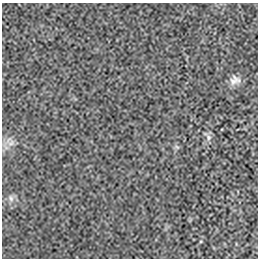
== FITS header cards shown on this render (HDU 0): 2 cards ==
NAXIS1  =                  256 / length of data axis 1
NAXIS2  =                  256 / length of data axis 2

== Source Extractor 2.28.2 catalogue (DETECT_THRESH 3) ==
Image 256 x 256 px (HDU 0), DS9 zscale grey, 1 PNG px = 1 image px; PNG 260 x 260 px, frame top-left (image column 1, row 256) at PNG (2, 3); no overlay
Background 1.57e-05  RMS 0.0025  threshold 0.0075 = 3 sigma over >= 5 px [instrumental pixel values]
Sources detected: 5; all 5 listed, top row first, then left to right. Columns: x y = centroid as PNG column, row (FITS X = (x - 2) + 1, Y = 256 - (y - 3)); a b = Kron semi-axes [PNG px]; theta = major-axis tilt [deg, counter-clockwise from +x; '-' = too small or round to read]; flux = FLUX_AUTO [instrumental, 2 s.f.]
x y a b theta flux
235 80 13 10 11 1.3
209 137 9 7 -58 0.64
11 143 12 7 27 1
177 147 6 5 - 0.31
11 198 11 8 -71 0.8